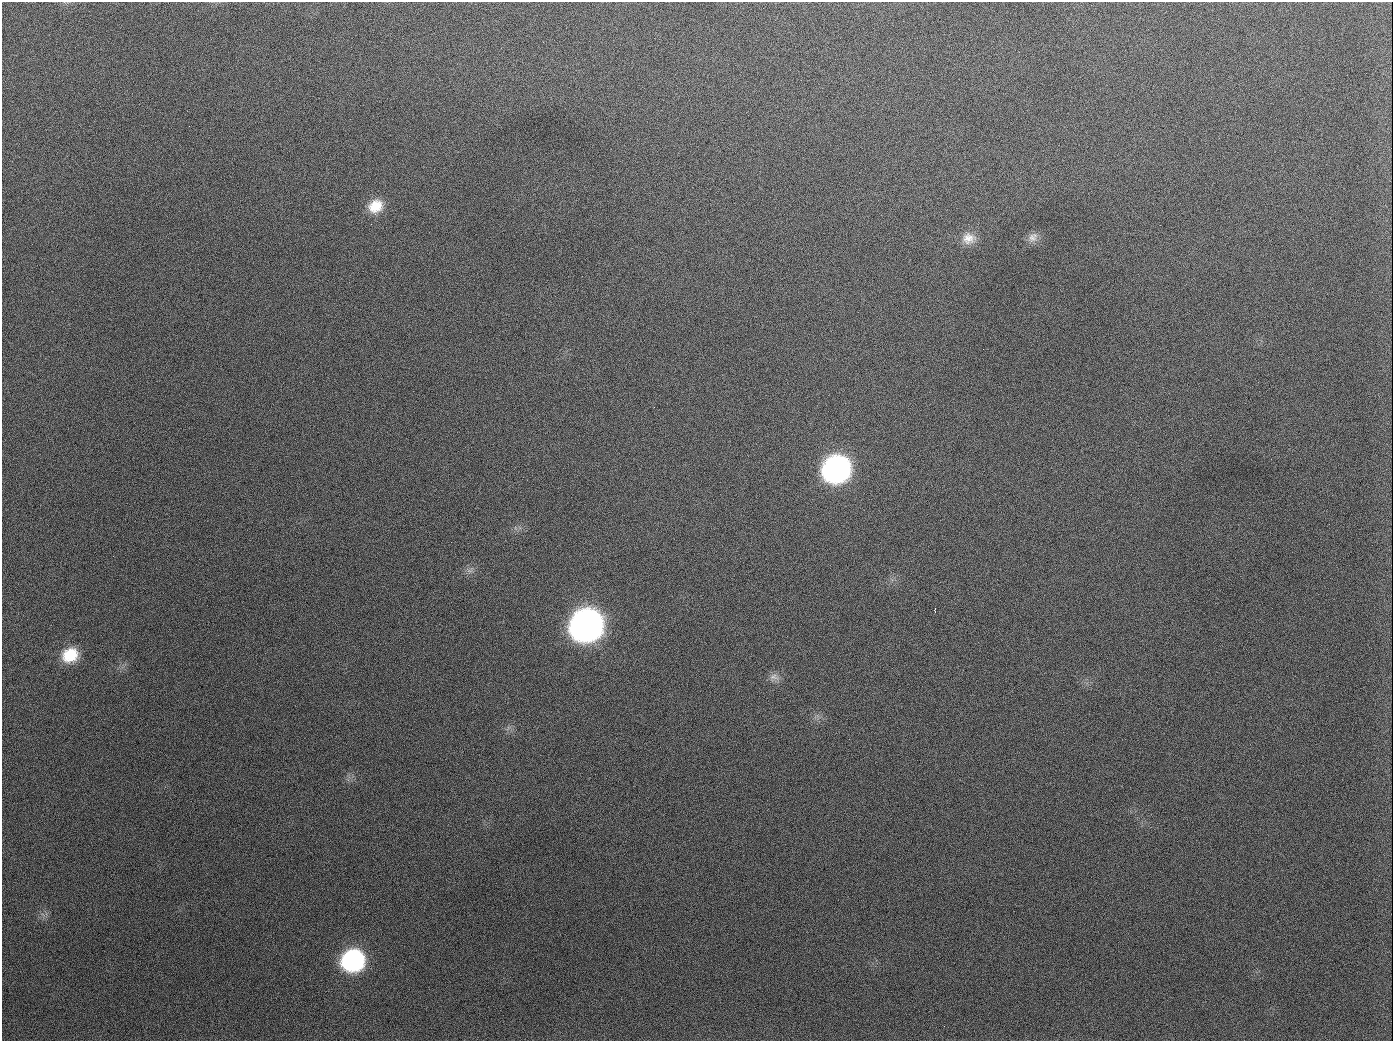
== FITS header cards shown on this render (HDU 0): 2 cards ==
NAXIS1  =                 1391
NAXIS2  =                 1039

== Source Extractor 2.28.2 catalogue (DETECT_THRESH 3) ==
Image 1391 x 1039 px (HDU 0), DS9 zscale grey, 1 PNG px = 1 image px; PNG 1395 x 1043 px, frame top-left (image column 1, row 1039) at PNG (2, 2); no overlay
Background 1720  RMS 75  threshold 226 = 3 sigma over >= 5 px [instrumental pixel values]
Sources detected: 13; all 13 listed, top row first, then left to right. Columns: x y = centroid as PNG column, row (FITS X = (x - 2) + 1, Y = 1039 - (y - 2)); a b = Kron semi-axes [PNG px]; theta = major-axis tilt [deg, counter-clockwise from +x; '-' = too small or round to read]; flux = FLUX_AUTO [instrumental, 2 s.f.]
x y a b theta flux
189 126 2 2 - 6.3e+03
375 206 18 15 33 1.1e+05
1033 237 15 11 44 3.7e+04
968 238 18 14 8 6.7e+04
654 407 2 2 - 4.1e+03
836 469 19 17 24 1.9e+06
469 571 10 3 -21 1.1e+04
935 609 5 3 - 1.9e+04
586 625 20 18 31 4.4e+06
70 655 19 15 27 1.6e+05
774 677 14 9 -11 3.3e+04
353 960 18 16 23 8.5e+05
944 1026 3 2 - 4.8e+03